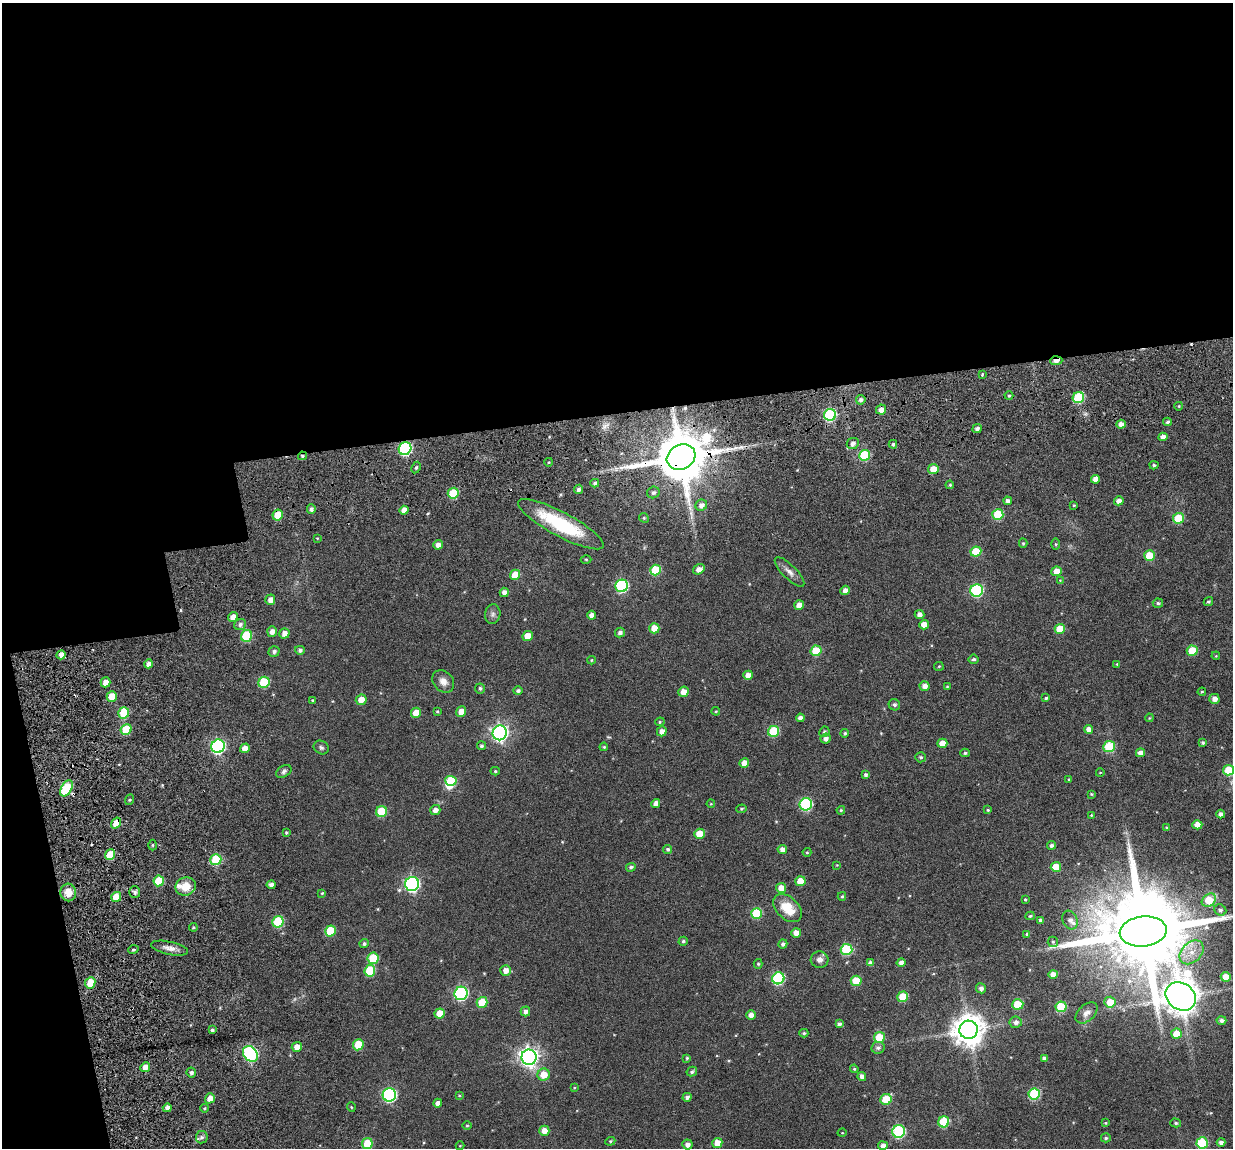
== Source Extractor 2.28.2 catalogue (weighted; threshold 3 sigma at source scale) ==
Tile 1 of 4 x 4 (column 1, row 1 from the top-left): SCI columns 135-1365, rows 3664-4809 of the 5280 x 5236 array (HDU 1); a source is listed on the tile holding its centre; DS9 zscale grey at full resolution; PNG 1235 x 1150 px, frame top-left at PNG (2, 3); each listed source drawn as its Kron ellipse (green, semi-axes under 4 px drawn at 4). Shown black and unused: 40% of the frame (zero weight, under 3 of 6 exposures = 11% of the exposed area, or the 3 px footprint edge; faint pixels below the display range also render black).
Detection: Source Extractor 2.28.2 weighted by HDU 2 'WHT'; one run over the whole footprint, this tile lists its part. Background 0.0889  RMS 0.0097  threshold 0.0396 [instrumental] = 3 sigma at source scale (4.09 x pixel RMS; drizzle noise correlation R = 1.36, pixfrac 0.8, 0.05/0.05 arcsec/px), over >= 5 px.
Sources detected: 275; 2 inside a brighter object's white glare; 2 cosmic-ray / hot-pixel residue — neither listed nor drawn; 2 inside a brighter listed object's ellipse — not listed separately; the other 269 listed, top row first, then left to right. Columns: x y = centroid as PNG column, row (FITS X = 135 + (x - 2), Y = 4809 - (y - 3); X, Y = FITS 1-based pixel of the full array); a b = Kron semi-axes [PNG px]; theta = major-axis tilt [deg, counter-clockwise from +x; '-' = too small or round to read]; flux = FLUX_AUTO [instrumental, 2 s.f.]
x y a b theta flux
1056 361 6 4 4 5.1
982 375 4 3 - 0.75
1009 396 4 4 - 1.1
1078 397 6 5 - 47
861 400 5 4 - 2.3
1179 406 4 3 - 0.72
881 410 5 5 - 5.8
830 415 6 6 - 78
1167 422 4 3 - 1.8
1121 424 4 4 - 4.7
977 429 5 4 - 2.7
1163 437 4 4 - 4.7
853 443 6 5 - 3.3
893 444 4 4 - 1.7
405 449 7 6 - 110
865 455 5 5 - 37
302 456 4 4 - 1.5
681 457 15 12 27 5500
549 462 4 3 - 0.78
1154 465 4 4 - 1.4
416 468 6 4 62 1.4
933 469 5 5 - 12
1095 479 4 4 - 4.8
595 483 4 3 - 1.7
950 485 4 3 - 0.98
578 489 5 4 - 2.6
653 492 6 6 - 2.4
453 493 5 5 - 30
1008 501 4 4 - 3.4
1119 501 5 4 - 5.3
701 505 6 5 - 4.2
1074 505 4 3 - 0.69
311 509 4 4 - 2.4
404 510 4 4 - 5.8
278 515 5 5 - 16
998 515 5 5 - 37
644 518 5 4 - 0.99
1179 518 5 5 - 35
561 524 48 12 -28 55
317 538 4 2 - 0.55
1023 543 4 4 - 1.1
1056 544 5 3 - 1
438 545 5 4 - 4.5
976 552 5 5 - 25
1149 555 5 5 - 20
586 559 5 3 - 0.84
699 569 6 4 32 5
655 570 5 5 - 31
1056 571 5 5 - 8.2
789 572 19 7 -44 5
515 575 5 5 - 17
1060 580 3 3 - 0.57
622 586 6 6 - 95
845 590 5 4 - 4.4
977 590 6 6 - 79
504 592 4 4 - 4.2
270 600 5 5 - 5.3
1208 602 5 4 - 1.4
1158 603 5 4 - 1.6
799 605 5 4 - 7.5
493 614 10 7 80 2.8
592 615 4 4 - 4.3
919 615 5 4 - 4.2
233 617 5 4 - 6.2
240 624 6 5 - 2.6
924 625 5 4 - 7.4
654 628 5 5 - 13
1060 629 5 5 - 17
272 631 5 4 - 4.1
620 632 5 4 - 2.8
284 633 5 5 - 5
246 636 6 5 - 43
528 636 5 5 - 13
300 650 5 4 - 2.1
274 651 5 5 - 2.4
816 651 5 5 - 24
1192 651 5 5 - 25
61 655 4 4 - 4.7
1216 656 4 3 - 0.67
974 659 5 4 - 1.8
591 660 4 4 - 0.78
149 664 4 4 - 3.9
1117 664 4 4 - 0.93
939 666 5 4 - 0.84
748 675 5 4 - 5.8
443 681 12 9 -46 5.9
105 682 5 5 - 6.3
264 682 6 5 - 40
925 686 5 4 - 4.1
947 687 4 3 - 0.86
480 688 5 5 - 1.6
518 691 5 4 - 2
683 692 5 5 - 7.1
1202 692 4 3 - 0.8
112 696 5 5 - 12
1046 698 4 4 - 1.1
1214 699 5 5 - 4.9
312 700 4 3 - 0.82
361 700 5 5 - 7.5
894 705 6 5 - 1.9
437 711 4 3 - 0.82
716 711 4 4 - 0.86
461 712 5 5 - 7
124 713 6 5 - 35
416 713 5 5 - 11
800 718 4 4 - 3.4
1149 718 4 3 - 0.67
660 722 5 4 - 1.2
126 729 6 5 - 30
1089 729 4 4 - 4.9
662 731 5 5 - 4.5
774 731 6 5 - 40
824 732 5 5 - 1.5
500 733 7 7 - 270
845 733 4 3 - 1.4
826 739 5 5 - 3.3
942 743 5 4 - 9.2
1203 743 4 4 - 1.5
218 746 7 6 - 150
481 746 4 4 - 1.5
604 747 4 3 - 0.87
1109 747 6 5 - 39
245 748 5 4 - 5.8
321 748 8 6 -30 1.9
965 753 5 4 - 1.3
1141 753 5 4 - 5.6
921 757 5 5 - 1.6
744 763 5 4 - 6.9
1228 770 5 5 - 22
284 771 8 5 35 2
495 771 4 4 - 1.1
1100 773 4 3 - 0.55
866 775 4 4 - 1.8
1069 779 4 3 - 0.87
451 781 5 5 - 31
67 788 9 5 58 51
1091 794 4 3 - 0.79
129 800 5 3 - 0.99
656 803 4 4 - 5
711 804 4 3 - 0.7
806 804 6 6 - 78
741 809 5 4 - 1
435 810 5 5 - 4.1
841 810 4 4 - 1
988 810 4 4 - 0.97
381 811 5 5 - 28
1221 814 4 4 - 3.6
1091 815 4 4 - 0.8
116 823 6 4 55 11
1197 825 5 4 - 8.5
1167 827 4 3 - 0.94
286 833 4 3 - 1.2
700 834 5 5 - 15
153 845 5 3 - 0.91
1051 845 4 4 - 2.2
668 849 4 4 - 1.8
782 850 4 4 - 4.4
807 852 4 4 - 0.86
110 855 5 5 - 20
216 860 5 5 - 46
837 865 4 3 - 0.6
631 867 5 4 - 1.8
1056 867 5 5 - 14
159 881 5 5 - 23
800 881 5 5 - 11
412 884 7 7 - 170
271 885 4 4 - 3.4
186 886 10 9 - 14
781 888 5 5 - 8
68 892 9 8 - 8.8
135 892 6 5 - 2.2
322 893 3 3 - 0.81
842 896 4 3 - 1.2
116 897 5 5 - 19
1025 900 3 3 - 1.1
1209 900 8 6 38 23
788 908 16 11 -43 19
1220 910 6 5 - 2.2
756 913 5 5 - 42
1030 916 5 3 - 1.3
1040 920 4 4 - 2.3
1070 920 10 7 -62 3.6
278 922 6 5 - 49
193 927 4 4 - 0.98
330 931 5 5 - 26
1143 931 24 15 6 15000
796 933 5 5 - 6.8
1027 934 3 3 - 1.2
683 941 4 4 - 1.5
1053 942 5 5 - 1.2
364 944 4 4 - 1.9
783 944 4 4 - 2.1
170 948 19 6 -12 5.6
846 949 6 5 - 51
133 950 5 3 - 1
1191 952 14 10 44 10
373 958 6 5 - 28
820 960 9 8 - 3.7
870 963 4 4 - 2.8
901 963 4 4 - 3.4
758 964 5 4 - 1.3
505 970 5 5 - 5.5
370 971 6 5 - 32
1053 974 4 4 - 5.9
1226 977 5 5 - 13
778 978 6 6 - 78
856 981 5 5 - 22
90 983 6 5 - 16
981 988 5 5 - 3.3
461 993 7 6 - 120
903 997 5 5 - 25
1181 997 16 13 -34 2000
482 1002 5 5 - 23
1110 1002 5 5 - 15
1018 1004 5 5 - 29
1061 1007 5 5 - 36
525 1011 5 4 - 3.1
1087 1013 13 8 43 4.8
440 1014 5 5 - 14
751 1015 5 4 - 4
1221 1020 5 4 - 2.5
1016 1022 6 5 - 3.4
839 1024 4 4 - 2.7
212 1030 4 4 - 1.6
968 1030 9 9 - 1400
804 1033 4 4 - 1.2
1177 1034 5 5 - 15
879 1037 5 5 - 24
358 1045 5 5 - 22
297 1047 5 5 - 6.4
878 1048 7 6 - 2.5
250 1054 8 6 -54 140
529 1057 7 7 - 420
687 1058 4 4 - 1.2
1044 1058 4 4 - 3
145 1067 5 4 - 6.1
854 1069 4 3 - 0.83
692 1072 5 4 - 1.7
191 1073 5 4 - 2.2
544 1075 6 6 - 11
862 1076 4 4 - 4.1
574 1088 4 3 - 0.73
1034 1094 6 5 - 59
389 1095 7 6 - 130
459 1095 4 3 - 0.79
687 1097 4 4 - 2.6
210 1098 5 4 - 6
886 1099 6 5 - 29
438 1103 4 4 - 4
351 1107 5 3 - 0.82
167 1108 4 4 - 4
205 1108 4 3 - 0.84
944 1122 5 5 - 41
1105 1123 4 3 - 0.78
1176 1123 5 4 - 1.4
467 1125 5 3 - 0.82
544 1131 5 5 - 6.9
899 1131 6 6 - 84
842 1133 4 3 - 0.59
202 1137 6 6 - 1.8
1106 1138 5 4 - 1.5
610 1141 5 4 - 1.1
1221 1142 4 4 - 3.2
717 1143 5 5 - 9.6
1202 1143 6 5 - 44
367 1144 5 5 - 22
687 1144 5 5 - 3.6
460 1146 4 4 - 0.72
883 1146 5 4 - 3.5
Overlapping masked pixels (flux is a lower limit): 8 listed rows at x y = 1056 361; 1078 397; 830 415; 405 449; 302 456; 681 457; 278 515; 116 823
Isophote crosses this tile's border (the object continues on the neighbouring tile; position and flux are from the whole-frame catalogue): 2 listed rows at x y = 1228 770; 1143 931